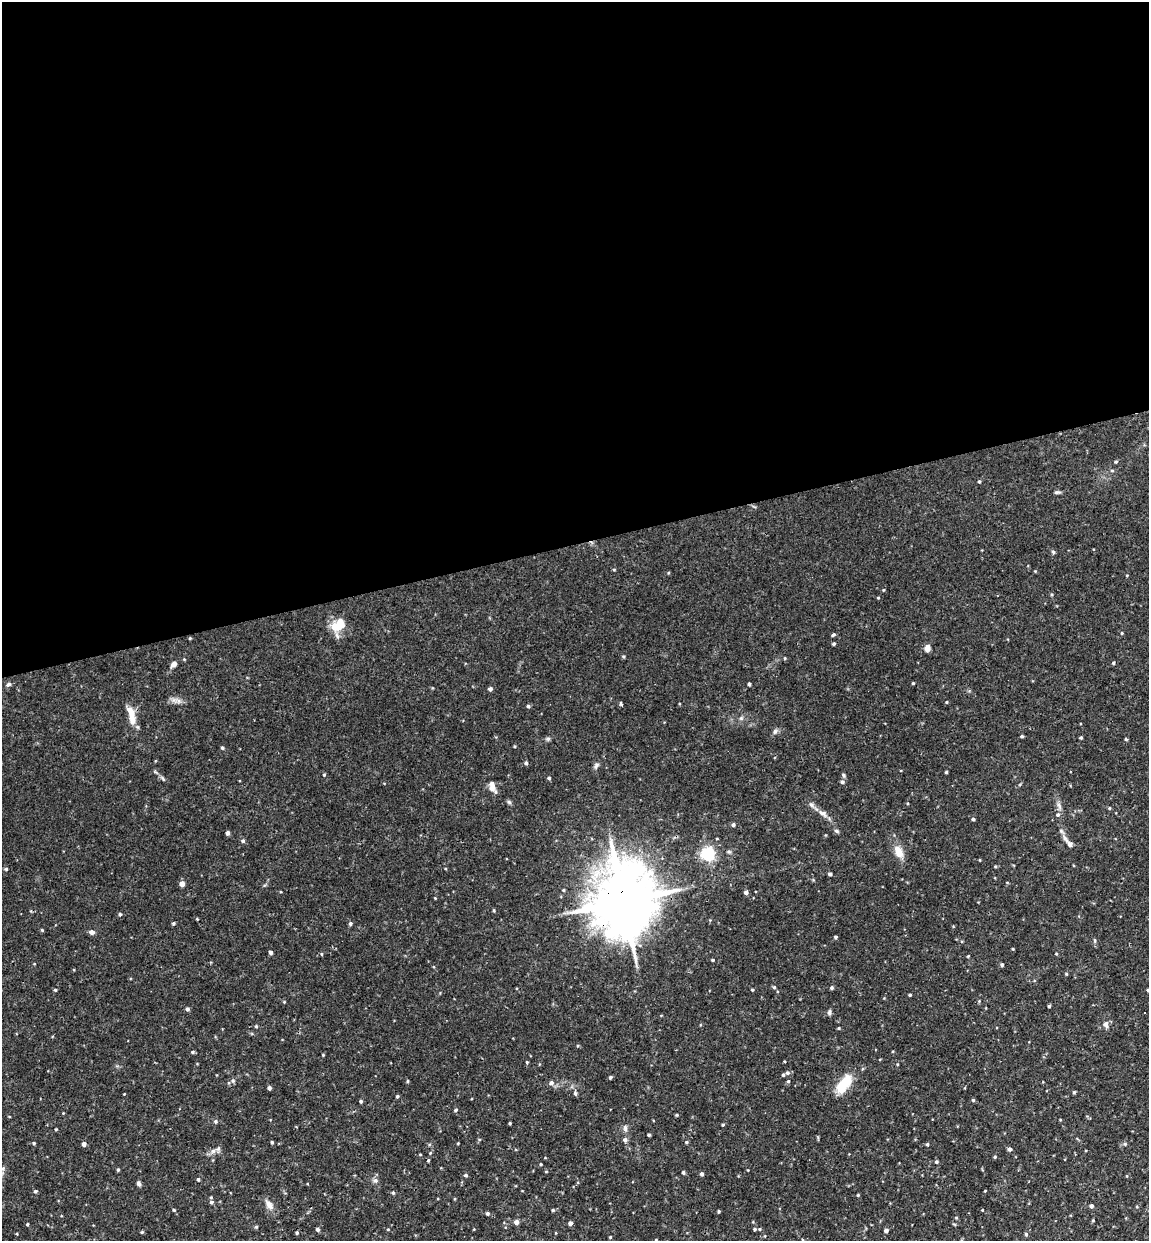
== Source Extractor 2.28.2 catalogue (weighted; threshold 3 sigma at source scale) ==
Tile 2 of 4 x 4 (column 2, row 1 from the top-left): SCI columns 1303-2449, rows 3777-5015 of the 5012 x 5072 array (HDU 1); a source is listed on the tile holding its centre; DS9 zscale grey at full resolution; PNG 1151 x 1243 px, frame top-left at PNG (2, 2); no overlay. Shown black and unused: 44% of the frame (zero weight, under 3 of 4 exposures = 6% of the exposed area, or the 3 px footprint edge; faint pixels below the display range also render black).
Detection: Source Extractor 2.28.2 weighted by HDU 2 'WHT'; one run over the whole footprint, this tile lists its part. Background 0.0283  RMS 0.0033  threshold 0.0147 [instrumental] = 3 sigma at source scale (4.5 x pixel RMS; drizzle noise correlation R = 1.50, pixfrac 1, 0.05/0.05 arcsec/px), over >= 5 px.
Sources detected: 166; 1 cosmic-ray / hot-pixel residue — not listed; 3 inside a brighter listed object's ellipse — not listed separately; the other 162 listed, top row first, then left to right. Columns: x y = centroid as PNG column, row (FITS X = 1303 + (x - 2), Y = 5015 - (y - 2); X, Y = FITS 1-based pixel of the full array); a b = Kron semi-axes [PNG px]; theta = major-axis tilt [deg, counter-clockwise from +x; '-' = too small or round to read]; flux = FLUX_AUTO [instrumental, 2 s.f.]
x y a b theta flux
1116 462 5 4 - 0.39
1112 471 6 4 0 0.38
979 481 4 4 - 0.36
1057 492 8 4 2 0.59
1053 552 6 4 -46 0.44
883 590 4 3 - 0.26
878 598 4 3 - 0.27
336 626 13 11 -39 4.9
1122 633 4 3 - 0.3
833 635 5 3 - 0.5
190 638 4 3 - 0.29
834 644 4 3 - 0.47
927 648 7 6 - 1.6
785 658 5 3 - 0.27
1113 663 4 3 - 0.38
174 664 7 5 41 1.3
913 683 3 3 - 0.34
9 684 6 5 - 0.72
749 684 3 3 - 0.65
490 689 4 4 - 0.86
946 702 3 3 - 0.31
621 704 6 3 -67 0.38
528 706 4 4 - 0.51
131 715 25 8 -77 4.3
775 732 8 5 62 0.8
1022 736 4 3 - 0.42
1081 738 3 3 - 0.46
548 739 7 4 18 0.53
1126 739 4 3 - 0.38
222 748 4 3 - 0.48
526 763 5 4 - 0.55
596 766 9 5 51 0.81
946 772 3 3 - 0.44
324 775 4 3 - 0.35
843 775 6 5 - 0.5
549 778 4 4 - 0.49
842 782 5 5 - 0.81
492 786 13 7 -80 2.2
509 802 6 5 - 0.52
811 805 7 6 - 0.81
1110 808 4 3 - 0.29
823 813 12 7 -18 1.5
1058 815 6 6 - 0.7
973 819 4 3 - 0.53
733 825 4 4 - 0.7
836 831 7 5 -30 0.53
228 833 5 4 - 0.83
1065 838 12 5 -55 1.4
243 841 4 4 - 0.54
898 852 16 9 -66 3.7
708 854 6 6 - 70
980 860 4 2 - 0.23
6 869 4 4 - 0.36
830 874 4 3 - 0.73
182 884 4 4 - 2.2
563 890 4 3 - 0.34
746 892 4 4 - 1
623 901 20 15 -89 2900
494 910 4 3 - 0.32
120 914 4 4 - 0.54
197 919 3 3 - 0.23
173 923 4 3 - 0.45
350 923 4 4 - 0.61
42 930 4 3 - 0.3
92 932 7 5 -23 1
836 937 4 3 - 0.49
1095 940 6 3 -82 0.43
1013 949 3 2 - 0.28
270 952 4 4 - 0.7
321 954 4 3 - 0.31
1056 954 4 3 - 0.25
968 956 4 3 - 0.26
713 960 3 3 - 0.37
1002 965 4 4 - 0.62
1066 974 4 3 - 0.32
774 987 4 4 - 0.42
832 988 5 4 - 0.52
55 990 4 4 - 0.38
752 990 3 3 - 0.32
1148 990 5 3 - 0.29
910 995 3 3 - 0.46
284 1002 4 4 - 0.27
1049 1006 3 3 - 0.47
187 1009 5 4 - 0.74
829 1012 7 5 90 0.66
1106 1024 10 7 -80 1.1
256 1026 4 4 - 0.35
839 1028 4 3 - 0.36
193 1052 5 4 - 0.48
323 1055 3 3 - 0.25
527 1062 4 3 - 0.32
787 1073 5 5 - 0.65
610 1077 4 4 - 0.49
233 1081 7 6 - 0.72
407 1081 4 3 - 0.34
788 1081 4 4 - 0.41
551 1083 6 6 - 1
844 1084 24 11 54 8.3
269 1088 4 3 - 0.85
1074 1092 4 4 - 0.4
575 1093 6 4 -76 0.62
397 1096 4 3 - 0.46
973 1100 4 4 - 0.43
361 1101 4 3 - 0.51
455 1110 5 4 - 0.51
676 1115 4 4 - 0.34
215 1121 6 4 22 0.51
510 1123 3 3 - 0.35
723 1125 4 3 - 0.34
625 1128 9 6 -89 0.94
56 1129 4 3 - 0.28
649 1135 3 3 - 0.41
625 1140 5 5 - 0.88
272 1142 3 3 - 0.43
686 1142 4 3 - 0.43
34 1143 4 3 - 0.42
458 1143 3 2 - 0.24
84 1144 4 4 - 1.2
927 1144 4 3 - 0.41
1125 1144 5 4 - 0.42
1010 1149 4 4 - 0.93
213 1151 7 6 - 1.1
430 1153 5 4 - 0.3
420 1154 4 2 - 0.24
995 1157 4 3 - 0.36
428 1160 4 3 - 0.36
936 1162 4 4 - 0.47
541 1164 3 3 - 0.28
3 1168 5 5 - 0.45
118 1170 4 3 - 0.39
683 1172 4 3 - 0.55
702 1174 4 4 - 0.74
465 1175 5 4 - 0.54
1127 1176 4 2 - 0.23
198 1179 4 3 - 0.45
375 1180 7 6 - 0.81
139 1184 6 4 -59 0.77
35 1191 4 4 - 0.44
985 1191 3 2 - 0.23
393 1193 4 4 - 0.41
858 1195 3 3 - 0.31
211 1202 6 4 15 0.61
269 1205 15 8 -56 2
1091 1206 4 4 - 1.1
174 1210 4 4 - 0.36
553 1210 4 4 - 0.35
982 1210 3 2 - 0.22
719 1211 3 3 - 0.4
487 1213 4 4 - 0.59
956 1218 5 3 - 0.26
1093 1220 3 3 - 0.31
516 1222 4 4 - 1.6
570 1223 4 4 - 1.1
27 1224 3 3 - 0.31
317 1229 4 4 - 0.69
388 1229 4 3 - 0.22
755 1229 5 4 - 0.49
886 1230 4 4 - 1
142 1232 4 3 - 0.33
297 1233 4 3 - 0.47
1026 1234 4 4 - 0.48
610 1237 3 3 - 0.32
Overlapping masked pixels (flux is a lower limit): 1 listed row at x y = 623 901